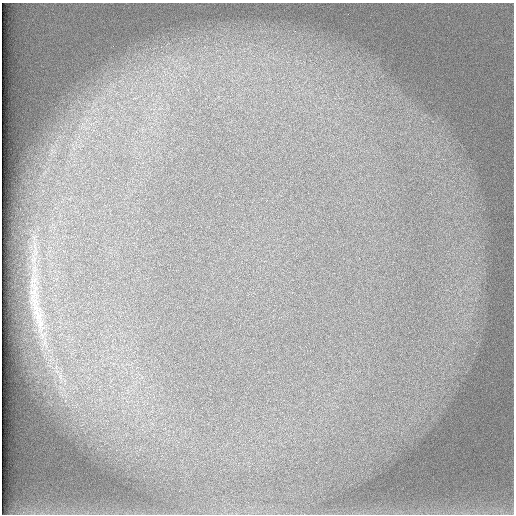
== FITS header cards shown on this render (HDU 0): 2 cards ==
NAXIS1  =                  512 /
NAXIS2  =                  512 /

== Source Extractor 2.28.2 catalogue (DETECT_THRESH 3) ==
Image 512 x 512 px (HDU 0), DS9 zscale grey, 1 PNG px = 1 image px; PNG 516 x 516 px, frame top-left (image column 1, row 512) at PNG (2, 3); no overlay
Background 101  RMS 3.2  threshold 9.45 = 3 sigma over >= 5 px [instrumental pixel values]
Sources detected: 3; all 3 listed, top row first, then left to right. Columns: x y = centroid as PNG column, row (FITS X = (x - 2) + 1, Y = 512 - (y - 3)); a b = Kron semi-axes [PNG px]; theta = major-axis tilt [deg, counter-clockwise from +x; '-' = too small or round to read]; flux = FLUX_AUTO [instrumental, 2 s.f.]
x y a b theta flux
34 291 25 14 -89 4000
37 312 43 12 -76 6900
60 377 10 5 -68 880